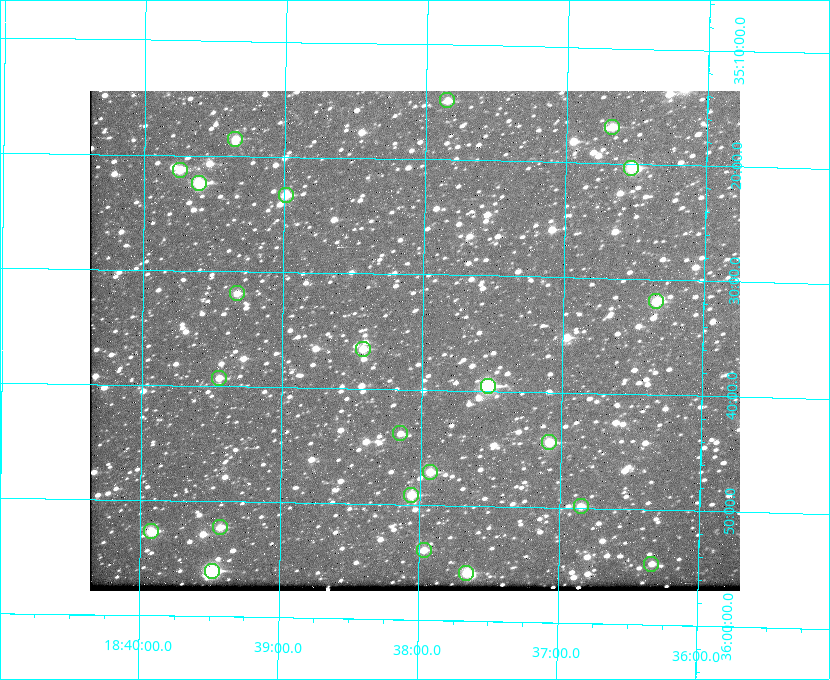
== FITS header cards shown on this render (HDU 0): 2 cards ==
NAXIS1  =                  650 / Width of table row in bytes
NAXIS2  =                  500 / Number of rows in table

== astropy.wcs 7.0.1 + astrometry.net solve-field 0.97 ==
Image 650 x 500 px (HDU 0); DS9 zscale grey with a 90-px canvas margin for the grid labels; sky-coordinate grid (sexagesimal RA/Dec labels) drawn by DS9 from the SOLVED WCS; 23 Tycho-2 reference stars matched to detected sources circled (green)
Header WCS: none
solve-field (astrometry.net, Tycho-2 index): SOLVED blind (the file carries no WCS)
Solved WCS: RA---TAN-SIP/DEC--TAN-SIP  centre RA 18:38:03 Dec +35:36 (279.51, +35.60 deg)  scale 5.22 arcsec/px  FOV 56.6' x 43.4'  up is +179 deg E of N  parity flipped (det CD > 0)
(file carries no celestial WCS; the grid is the blind solution)
Tycho-2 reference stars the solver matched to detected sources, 23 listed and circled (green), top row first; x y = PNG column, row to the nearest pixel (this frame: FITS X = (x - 90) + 1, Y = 500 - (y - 91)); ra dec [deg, ICRS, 3 dp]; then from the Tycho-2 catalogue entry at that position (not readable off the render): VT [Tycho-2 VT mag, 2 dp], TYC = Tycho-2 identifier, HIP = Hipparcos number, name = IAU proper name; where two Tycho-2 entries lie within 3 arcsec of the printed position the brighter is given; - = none
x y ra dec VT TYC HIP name
447 100 279.462 +35.247 10.59 2645-881-1 - -
612 127 279.169 +35.281 10.53 2645-756-1 - -
235 139 279.838 +35.309 10.90 2645-842-1 - -
631 168 279.134 +35.339 9.91 2645-980-1 - -
180 170 279.936 +35.355 10.62 2645-481-1 - -
199 183 279.902 +35.373 9.13 2645-567-1 - -
286 195 279.747 +35.388 10.29 2645-648-1 - -
237 293 279.832 +35.532 10.61 2645-711-1 - -
656 301 279.085 +35.532 9.84 2645-710-1 - -
363 349 279.606 +35.610 10.50 2645-565-1 - -
219 378 279.862 +35.655 10.83 2649-120-1 - -
488 386 279.382 +35.660 8.88 2649-136-1 91311 -
400 433 279.537 +35.731 11.00 2649-31-1 - -
549 442 279.271 +35.739 10.27 2649-22-1 - -
430 472 279.483 +35.786 9.96 2649-1276-1 - -
411 495 279.516 +35.819 10.07 2649-1464-1 - -
581 506 279.212 +35.831 10.99 2649-1529-1 - -
220 527 279.857 +35.871 10.88 2649-1588-1 - -
151 531 279.981 +35.878 10.88 2649-1568-1 - -
424 550 279.492 +35.899 10.86 2649-1492-1 - -
651 564 279.083 +35.912 11.42 2649-1448-1 - -
212 571 279.871 +35.934 9.15 2649-1364-1 91485 -
466 573 279.414 +35.931 10.32 2649-1381-1 - -